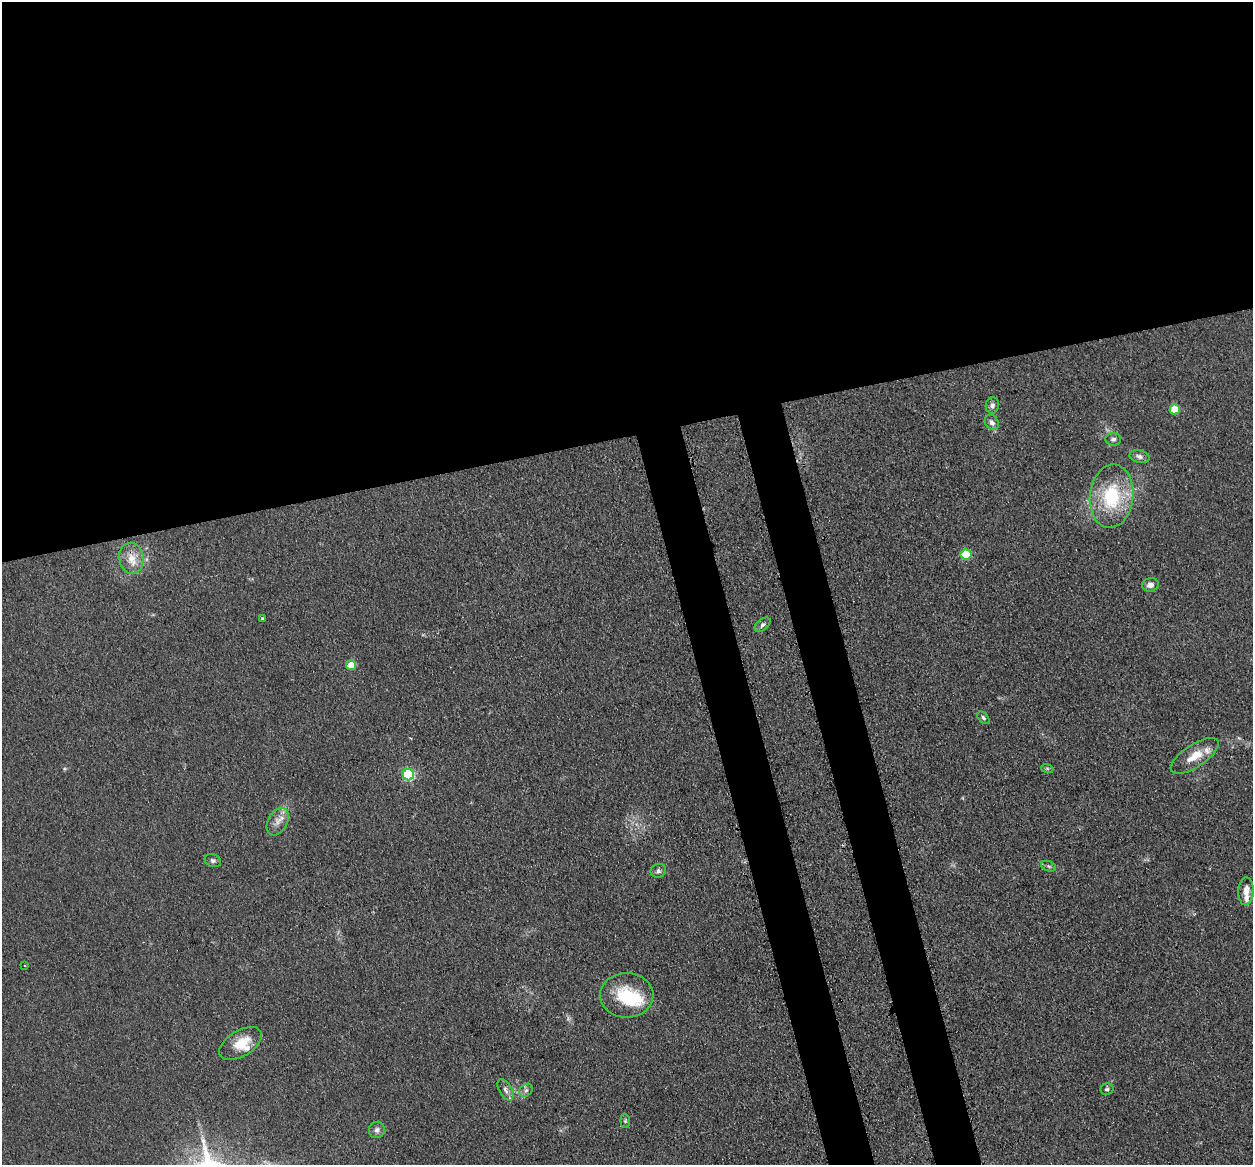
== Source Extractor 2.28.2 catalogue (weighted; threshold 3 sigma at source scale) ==
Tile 2 of 4 x 4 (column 2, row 1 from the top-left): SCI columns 1349-2599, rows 3769-4931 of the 5198 x 5093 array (HDU 1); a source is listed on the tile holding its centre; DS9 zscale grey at full resolution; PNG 1255 x 1167 px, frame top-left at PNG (2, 2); each listed source drawn as its Kron ellipse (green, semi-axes under 4 px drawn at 4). Shown black and unused: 42% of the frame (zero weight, under 3 of 4 exposures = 7% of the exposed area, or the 3 px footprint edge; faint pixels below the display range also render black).
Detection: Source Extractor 2.28.2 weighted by HDU 2 'WHT'; one run over the whole footprint, this tile lists its part. Background 0.106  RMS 0.0078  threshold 0.0353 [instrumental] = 3 sigma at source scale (4.5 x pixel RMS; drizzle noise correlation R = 1.50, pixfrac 1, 0.05/0.05 arcsec/px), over >= 5 px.
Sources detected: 33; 1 inside a brighter object's white glare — neither listed nor drawn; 3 inside a brighter listed object's ellipse — not listed separately; the other 29 listed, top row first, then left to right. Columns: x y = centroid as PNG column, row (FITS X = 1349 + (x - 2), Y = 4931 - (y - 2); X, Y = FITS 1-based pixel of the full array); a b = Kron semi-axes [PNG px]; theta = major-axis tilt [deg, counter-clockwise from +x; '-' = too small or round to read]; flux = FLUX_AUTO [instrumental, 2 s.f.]
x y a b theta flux
992 405 8 6 81 2.6
1175 409 5 5 - 25
992 422 8 6 -57 3.3
1113 439 8 6 4 2.3
1139 456 10 6 -13 2.9
1111 496 32 22 83 51
966 554 5 5 - 43
131 558 15 12 -82 11
1150 585 8 7 - 4.1
262 618 3 3 - 0.81
763 625 9 5 38 2.2
351 665 5 5 - 17
983 718 7 4 -46 1.7
1195 756 28 11 33 14
1047 768 6 4 -19 1
409 775 5 5 - 90
278 822 15 9 61 6.5
213 861 8 6 -21 2
1049 866 8 5 -21 1.5
658 871 8 7 - 2.4
1246 891 14 7 87 6.4
25 966 3 2 - 0.92
627 995 27 22 0 35
241 1043 24 12 32 16
1107 1089 6 5 - 1.6
505 1090 12 6 -60 3.3
526 1090 7 6 - 2.2
625 1121 7 5 -84 1.2
377 1130 8 8 - 3